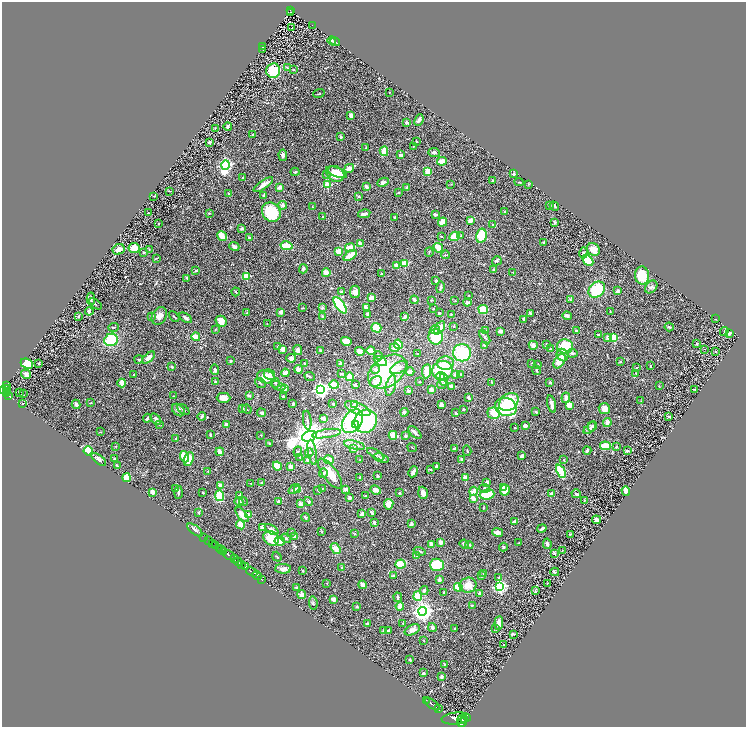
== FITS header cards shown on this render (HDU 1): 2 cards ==
NAXIS1  =                 1488
NAXIS2  =                 1449

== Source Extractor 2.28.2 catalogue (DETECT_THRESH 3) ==
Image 1488 x 1449 px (HDU 1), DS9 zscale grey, zoomed out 1/2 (1 PNG px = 2 x 2 image px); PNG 748 x 729 px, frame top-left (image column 1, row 1449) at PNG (2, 2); each listed source drawn as its Kron ellipse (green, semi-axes under 4 px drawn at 4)
Background 0.597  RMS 0.057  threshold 0.171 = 3 sigma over >= 5 px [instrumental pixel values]
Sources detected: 566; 18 cannot appear on this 1/2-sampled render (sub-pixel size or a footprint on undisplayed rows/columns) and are neither listed nor drawn; of the other 548, the 500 brightest by FLUX_AUTO listed and drawn (48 fainter detections omitted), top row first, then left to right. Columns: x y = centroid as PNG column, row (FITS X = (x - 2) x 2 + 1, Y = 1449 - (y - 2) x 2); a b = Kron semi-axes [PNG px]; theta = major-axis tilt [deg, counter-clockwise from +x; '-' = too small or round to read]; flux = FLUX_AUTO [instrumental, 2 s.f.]
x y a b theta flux
290 10 2 2 - 23
291 12 2 1 - 14
312 25 3 1 - 13
292 28 2 1 - 64
332 40 4 4 - 11
335 42 5 2 - 6.9
262 47 2 2 - 14
263 49 3 2 - 8.9
287 68 3 2 - 7.5
294 70 4 3 - 8.7
273 71 7 7 - 330
389 93 2 2 - 5.2
319 94 6 2 19 6.7
351 115 4 3 - 38
419 120 6 4 65 27
407 123 3 3 - 21
228 126 4 3 - 20
215 128 4 2 - 6.6
253 134 3 2 - 12
341 137 4 3 - 9.3
209 142 3 2 - 19
417 142 3 2 - 5.5
414 146 3 2 - 5.5
365 148 4 2 - 6.5
384 151 5 3 - 150
434 153 6 3 -6 16
283 155 6 4 -86 39
401 155 3 2 - 37
442 161 5 3 - 150
226 165 5 4 - 2300
349 168 5 4 - 43
428 171 4 3 - 120
295 172 4 3 - 15
337 172 11 4 -20 130
326 174 4 2 - 7.3
336 174 9 7 -26 180
513 174 3 2 - 12
243 178 3 2 - 8.8
493 181 3 2 - 18
383 182 6 3 26 30
519 182 4 2 - 9.8
451 184 3 2 - 7.1
528 184 3 2 - 5.3
263 185 11 3 35 66
327 185 3 3 - 400
280 187 4 3 - 54
366 187 4 3 - 39
407 188 3 2 - 37
169 191 3 2 - 5.9
229 193 2 2 - 13
398 193 3 2 - 6.5
264 195 3 2 - 13
154 196 3 2 - 5.3
359 196 4 3 - 12
283 205 4 4 - 25
549 205 3 3 - 11
554 206 5 3 - 15
312 207 2 2 - 8.3
505 211 3 2 - 11
271 212 10 9 - 470
148 213 2 1 - 5.1
209 213 3 2 - 11
364 214 6 2 11 58
435 215 4 3 - 25
323 217 2 2 - 27
395 217 2 2 - 13
471 220 4 3 - 81
442 222 5 3 - 120
555 222 3 3 - 22
159 224 2 2 - 10
492 225 3 2 - 6.5
242 228 4 3 - 19
222 236 5 3 - 140
441 236 3 2 - 7.8
454 236 5 4 - 180
461 236 3 3 - 7.3
481 236 7 5 77 290
249 238 4 3 - 16
543 242 3 3 - 8.3
360 244 4 2 - 90
234 246 5 3 - 26
287 246 6 3 -12 220
134 248 5 5 - 160
350 248 5 3 - 150
438 248 5 3 - 170
119 249 6 5 - 67
149 249 3 2 - 7
593 250 7 6 - 110
339 251 4 3 - 110
144 252 3 3 - 8.3
429 252 4 3 - 10
584 253 5 3 - 16
350 255 7 3 33 170
445 255 4 3 - 13
157 258 4 2 - 8
588 260 6 4 -44 340
497 261 5 4 - 16
404 263 3 2 - 330
397 266 4 3 - 87
303 269 5 3 - 22
494 270 3 3 - 25
196 271 3 2 - 14
326 273 4 3 - 120
381 273 3 2 - 7.7
513 273 3 2 - 8.1
642 275 9 7 -86 340
246 276 3 3 - 440
187 278 4 2 - 11
436 281 3 3 - 21
440 287 6 2 76 22
651 287 7 5 50 29
597 290 9 7 42 410
618 291 3 3 - 21
236 292 4 2 - 8.7
341 292 4 4 - 23
355 292 6 5 - 65
469 295 2 2 - 6.6
371 298 3 3 - 80
91 299 6 2 -87 8.9
414 300 4 3 - 20
431 300 3 3 - 7.6
570 300 4 3 - 12
455 301 3 2 - 7.2
467 302 4 3 - 25
95 304 7 3 -36 16
340 305 9 4 -54 1200
302 308 3 2 - 5.8
322 308 3 2 - 21
366 308 3 2 - 70
434 308 3 2 - 11
483 310 5 4 - 210
89 311 4 3 - 36
281 312 4 4 - 27
610 312 3 2 - 5.3
247 313 4 2 - 9.8
439 313 3 2 - 10
530 313 3 2 - 35
368 314 3 3 - 60
451 314 2 2 - 8.1
78 316 3 2 - 10
151 316 4 4 - 17
159 316 9 7 60 83
322 316 3 3 - 12
405 316 3 3 - 22
567 316 5 3 - 32
174 317 6 2 -44 9.4
185 318 7 4 -33 22
524 319 3 2 - 26
715 319 2 2 - 16
221 321 6 5 - 120
267 324 2 2 - 5.1
454 326 3 3 - 8
113 327 5 3 - 11
669 327 5 3 - 14
376 328 5 4 - 150
440 328 7 4 55 97
435 329 5 3 - 22
215 330 3 3 - 10
486 330 3 2 - 6
500 331 4 3 - 33
576 331 3 2 - 17
724 332 4 2 - 13
730 333 3 3 - 21
598 334 4 2 - 10
196 337 4 3 - 160
436 337 7 7 - 310
485 337 8 3 -61 23
608 337 3 2 - 78
613 338 3 3 - 550
111 340 7 6 - 450
346 341 5 3 - 120
697 343 4 3 - 8.3
398 344 5 3 - 160
533 345 4 4 - 46
547 345 3 3 - 13
278 346 3 2 - 5.5
484 346 3 2 - 13
565 346 8 7 - 370
395 347 5 4 - 59
282 349 3 3 - 82
550 349 3 2 - 8.8
705 349 2 1 - 37
298 350 5 4 - 34
320 351 3 3 - 14
360 351 5 3 - 77
371 351 4 3 - 130
715 351 3 2 - 10
462 353 9 8 - 570
572 353 5 3 - 20
418 354 2 2 - 12
379 355 4 4 - 15
562 355 6 5 - 59
149 357 8 4 40 59
291 358 5 3 - 31
139 359 4 2 - 8.7
230 361 2 2 - 18
380 361 7 4 -29 180
560 361 8 5 57 150
620 362 4 3 - 7.8
305 363 3 2 - 7
341 363 4 3 - 47
445 363 8 6 3 89
532 363 3 2 - 6.7
27 364 6 4 -24 180
39 364 2 2 - 7
538 364 4 2 - 5.7
650 366 3 2 - 14
172 367 4 4 - 13
399 368 10 5 30 63
637 368 3 3 - 9.1
298 369 4 3 - 93
375 369 4 4 - 42
215 370 5 4 - 24
442 370 10 9 - 500
536 370 5 3 - 14
427 371 7 4 83 140
387 372 21 14 35 690
410 372 4 3 - 59
285 373 4 3 - 50
636 373 3 3 - 7.1
26 374 5 4 - 45
341 374 3 3 - 11
461 374 3 3 - 8.3
134 375 3 2 - 7.3
269 375 6 5 - 39
455 375 3 3 - 29
440 376 4 3 - 56
266 377 9 6 -15 170
310 377 5 2 - 12
350 377 4 3 - 160
444 380 6 4 -85 47
376 381 6 5 - 96
215 382 3 3 - 11
420 382 3 2 - 6
492 382 3 2 - 8.9
550 382 3 2 - 21
122 383 4 3 - 97
260 383 6 3 -39 17
275 383 5 3 - 16
355 384 2 2 - 28
442 384 5 4 - 29
7 385 3 1 - 56
334 385 5 4 - 140
391 385 10 4 76 49
278 386 7 2 -25 17
452 386 4 2 - 48
659 386 3 2 - 6.3
284 388 4 3 - 69
7 389 4 3 - 360
321 389 4 4 - 3900
694 389 3 2 - 6.8
3 390 3 2 - 470
431 390 4 3 - 34
7 391 3 1 - 87
408 391 3 2 - 20
19 393 4 2 - 5.4
6 394 2 1 - 77
23 394 2 1 - 13
8 395 3 2 - 140
249 395 4 3 - 23
173 396 2 2 - 6.4
283 397 3 3 - 23
223 398 7 5 -1 100
468 398 3 2 - 22
566 398 5 3 - 46
641 401 3 2 - 7.2
509 402 11 8 36 310
91 403 4 2 - 7.5
22 404 2 2 - 11
76 404 5 3 - 27
293 404 3 3 - 20
333 404 2 2 - 16
552 404 9 3 -76 48
354 405 3 3 - 46
441 405 3 2 - 79
569 405 4 3 - 110
506 407 11 9 -16 880
243 409 4 2 - 7.8
247 409 5 2 - 8.1
358 409 13 5 -24 70
463 409 2 2 - 26
604 409 6 5 - 81
178 410 7 5 -42 43
183 410 7 3 -40 17
404 412 4 3 - 16
536 412 3 3 - 11
262 413 4 3 - 25
455 413 3 3 - 11
494 413 6 5 - 240
202 416 4 3 - 25
669 417 4 2 - 16
147 418 4 2 - 18
156 419 7 3 -53 38
324 419 4 3 - 55
307 420 9 2 -83 22
352 421 13 9 55 860
366 421 12 11 - 1100
607 422 4 4 - 46
226 424 3 2 - 41
356 424 3 3 - 2200
159 425 3 3 - 9.6
525 426 3 3 - 46
592 426 5 4 - 17
515 428 2 2 - 8.9
590 428 7 4 43 29
100 432 3 2 - 5.5
415 432 8 2 -44 33
326 434 15 3 9 51
210 435 3 2 - 18
261 435 3 2 - 6.9
393 435 4 4 - 110
309 436 8 5 22 23000
406 436 3 3 - 22
176 438 3 2 - 6.2
269 443 3 3 - 8.4
354 445 11 4 -13 40
116 446 2 2 - 5.5
605 446 5 4 - 170
412 447 5 2 - 7.8
616 447 3 3 - 7.6
454 448 4 2 - 15
353 449 3 3 - 30
88 451 5 4 - 230
467 451 5 2 - 8.2
587 451 4 2 - 26
627 451 3 3 - 18
220 452 4 3 - 88
298 452 5 4 - 16
312 452 12 3 -81 41
309 453 4 3 - 12
376 454 10 4 -31 36
522 456 3 3 - 41
184 457 6 3 -69 230
300 457 3 2 - 6.4
381 458 8 3 -18 21
99 459 9 4 -38 27
115 459 3 3 - 17
189 459 7 4 71 130
461 459 4 3 - 13
308 460 3 3 - 26
329 460 5 3 - 120
360 460 2 2 - 8.2
564 460 3 2 - 5.5
117 466 4 3 - 7.7
277 466 5 3 - 120
436 466 3 2 - 32
290 467 4 2 - 110
430 469 4 2 - 8.7
208 471 2 2 - 8
561 471 7 3 -64 350
413 472 5 3 - 43
323 473 5 4 - 18
330 473 18 7 -53 180
378 476 2 2 - 17
127 478 4 3 - 160
360 478 2 2 - 24
465 478 4 2 - 110
487 482 3 3 - 38
251 483 2 2 - 6.1
262 483 4 3 - 14
220 485 4 3 - 54
504 487 4 3 - 88
484 488 5 4 - 25
175 489 3 3 - 7.8
294 489 6 4 35 25
298 489 3 3 - 110
322 489 4 3 - 9
345 489 4 3 - 39
318 490 4 2 - 6.3
376 490 5 3 - 70
505 490 5 5 - 91
473 491 4 3 - 70
626 491 5 3 - 82
152 492 3 3 - 81
203 492 2 2 - 10
179 493 6 4 86 19
400 493 3 2 - 12
423 493 6 4 -72 47
487 494 7 5 8 290
552 494 3 3 - 25
576 494 5 2 - 25
239 495 4 3 - 15
220 496 5 4 - 220
366 496 3 2 - 19
350 498 3 3 - 40
473 498 4 3 - 80
278 501 3 2 - 27
584 501 3 2 - 5.6
239 502 5 4 - 43
243 502 4 3 - 10
308 502 4 3 - 16
300 504 4 3 - 38
389 504 5 5 - 98
483 508 4 3 - 7.9
198 512 3 3 - 11
372 513 3 2 - 43
249 514 4 3 - 70
362 514 3 3 - 54
242 515 9 4 -52 110
305 517 4 3 - 12
597 520 4 3 - 37
514 522 3 3 - 68
374 523 3 2 - 30
411 524 4 2 - 24
240 525 5 3 - 130
263 527 3 3 - 70
542 528 5 2 - 23
195 530 9 3 -38 26
272 530 8 3 -34 55
291 532 4 3 - 9.7
322 532 3 3 - 6.8
498 532 5 3 - 44
354 534 3 2 - 5.9
571 534 3 3 - 7.1
295 536 4 2 - 87
203 537 4 1 - 11
271 538 8 6 -34 240
286 538 5 3 - 17
209 541 2 2 - 56
280 541 5 3 - 160
441 542 4 3 - 43
213 543 2 1 - 150
519 543 2 2 - 6.6
431 544 4 3 - 63
464 544 5 3 - 33
547 544 5 3 - 23
469 545 4 3 - 9.6
216 546 3 2 - 180
503 547 4 3 - 19
219 548 2 1 - 580
336 548 6 4 -54 87
221 550 2 2 - 660
562 550 3 2 - 6.5
420 551 6 2 -17 14
224 552 2 2 - 490
555 553 3 3 - 13
229 555 6 2 -34 1900
417 556 3 3 - 31
277 557 5 3 - 11
234 559 3 3 - 500
238 562 4 2 - 330
242 564 2 2 - 560
400 564 5 4 - 210
437 565 7 6 - 340
246 566 4 3 - 460
342 568 4 3 - 21
283 569 8 4 -2 47
303 571 2 2 - 13
252 572 6 2 -32 1600
555 572 4 3 - 16
483 573 3 2 - 7
257 575 5 3 - 830
393 576 3 2 - 24
482 576 3 3 - 12
499 577 3 3 - 7.6
262 579 3 1 - 63
439 580 3 3 - 34
327 583 3 2 - 5.1
547 583 2 2 - 5.9
362 585 4 2 - 98
468 585 8 7 - 99
500 586 4 4 - 2100
458 587 4 3 - 210
297 588 3 2 - 10
424 591 4 3 - 22
535 591 3 3 - 9.7
444 592 3 2 - 11
480 593 3 3 - 22
302 595 5 4 - 50
418 596 5 4 - 170
398 597 4 2 - 22
333 599 3 3 - 52
313 603 7 3 -84 14
472 605 3 2 - 7.5
400 606 4 2 - 80
357 607 3 3 - 8.7
423 611 4 4 - 6500
403 623 3 2 - 5.4
499 623 7 4 85 96
367 624 4 3 - 13
432 628 4 4 - 31
455 629 2 2 - 12
496 629 3 2 - 9.6
389 630 3 3 - 17
412 630 8 5 28 46
383 631 4 2 - 19
513 634 4 2 - 18
424 640 3 2 - 5.7
504 645 2 1 - 5.8
410 660 2 2 - 26
444 664 3 2 - 6.7
423 673 3 2 - 12
441 677 3 2 - 43
426 700 2 1 - 70
432 704 8 2 -36 1700
438 709 3 2 - 570
456 718 15 6 5 5500
462 719 6 1 57 990
464 720 2 2 - 570
462 722 5 3 - 1900
At the frame edge (FLAGS 8, measured only in part): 1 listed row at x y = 3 390
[48 fainter detections neither listed nor drawn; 18 sub-pixel or undisplayed-footprint detections neither listed nor drawn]